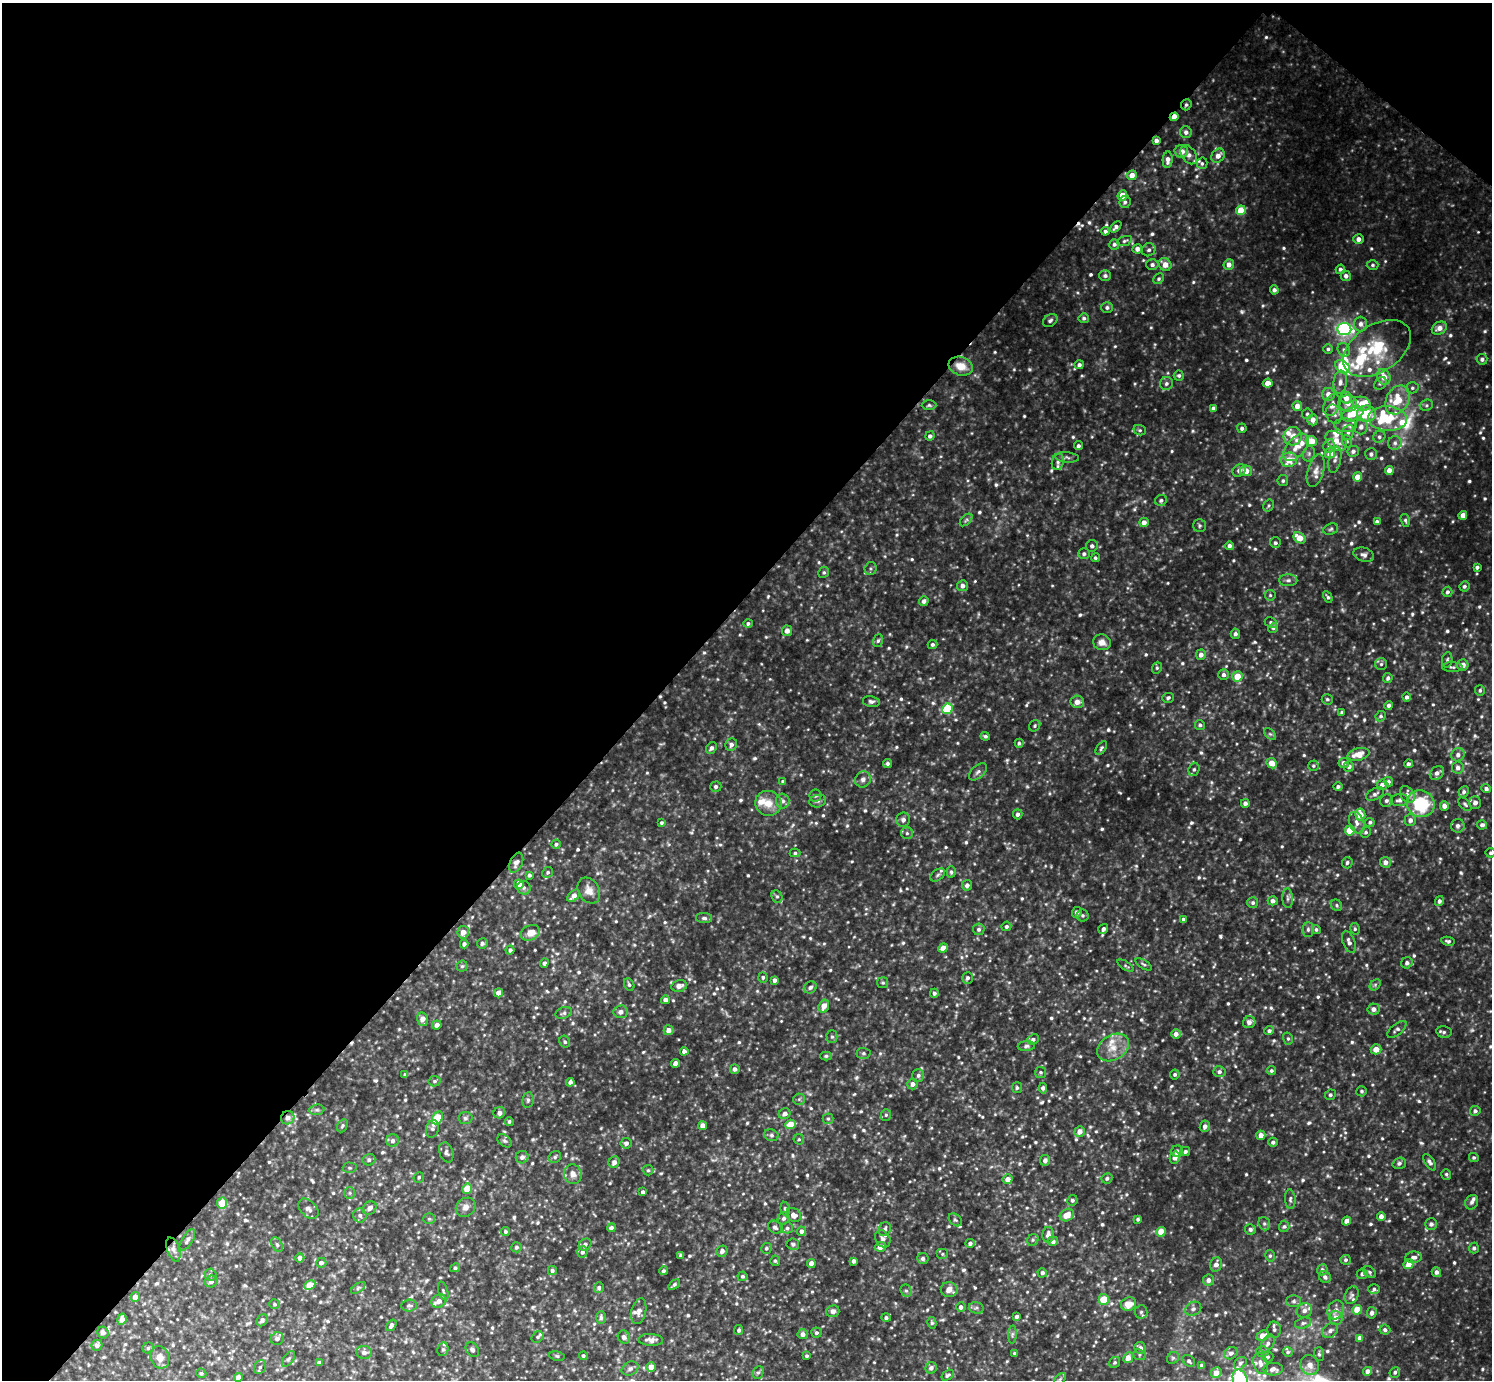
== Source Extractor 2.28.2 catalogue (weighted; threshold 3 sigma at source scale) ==
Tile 2 of 4 x 4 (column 2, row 1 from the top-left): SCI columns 1497-2986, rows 4439-5816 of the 5969 x 5973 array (HDU 1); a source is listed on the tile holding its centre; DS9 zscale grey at full resolution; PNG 1494 x 1382 px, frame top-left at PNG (2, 3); each listed source drawn as its Kron ellipse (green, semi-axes under 4 px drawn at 4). Shown black and unused: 45% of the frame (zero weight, under 3 of 5 exposures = <1% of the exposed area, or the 3 px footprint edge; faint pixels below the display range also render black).
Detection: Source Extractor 2.28.2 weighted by HDU 2 'WHT'; one run over the whole footprint, this tile lists its part. Background 0.0851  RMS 0.012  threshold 0.052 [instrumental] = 3 sigma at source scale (4.5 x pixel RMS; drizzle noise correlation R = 1.50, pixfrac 1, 0.05/0.05 arcsec/px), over >= 5 px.
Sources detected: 948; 2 too faint to see at this stretch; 3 cosmic-ray / hot-pixel residue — neither listed nor drawn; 37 inside a brighter listed object's ellipse — not listed separately; of the other 906, all 500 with FLUX_AUTO >= 2.02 (the completeness limit of this list) listed and drawn (406 fainter detections not listed), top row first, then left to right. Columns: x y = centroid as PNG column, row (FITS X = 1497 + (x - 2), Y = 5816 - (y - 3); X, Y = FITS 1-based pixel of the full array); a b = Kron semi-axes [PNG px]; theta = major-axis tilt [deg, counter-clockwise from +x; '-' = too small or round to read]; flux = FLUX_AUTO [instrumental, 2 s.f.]
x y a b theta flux
1186 105 6 5 - 2.5
1174 117 4 3 - 12
1186 132 6 6 - 4.2
1156 141 4 4 - 4.4
1181 151 7 6 - 9.6
1189 155 10 7 -54 6.1
1218 156 8 6 51 8.1
1168 160 8 5 86 6.1
1202 163 6 5 - 2.2
1132 175 5 5 - 9.3
1122 195 5 5 - 17
1125 202 6 5 - 2.9
1241 210 5 4 - 25
1116 227 7 4 44 3.9
1105 231 4 4 - 3
1359 239 5 5 - 5.9
1125 241 8 4 18 2.3
1114 244 5 5 - 3
1137 249 5 4 - 6.3
1149 250 7 6 - 3.3
1165 264 7 6 - 9.1
1152 265 6 5 - 3.6
1229 265 5 5 - 7
1373 265 6 4 2 2.2
1340 269 5 4 - 2.8
1105 276 6 5 - 3.2
1346 276 5 5 - 4.4
1158 279 5 5 - 2.4
1274 290 4 4 - 3.7
1107 307 6 5 - 3.3
1084 318 5 5 - 2.6
1050 320 8 5 37 2.8
1361 324 7 6 - 5.1
1439 328 8 6 28 7.9
1344 329 7 6 - 210
1377 348 37 23 33 69
1328 349 5 5 - 2.3
1344 350 7 5 -60 3.1
1482 359 5 5 - 3.1
1079 365 4 4 - 3.5
961 366 12 9 -19 17
1342 367 8 6 -36 56
1179 376 5 5 - 2.6
1384 377 8 6 -67 14
1340 382 11 7 82 6.4
1166 383 6 6 - 3.5
1268 383 5 4 - 10
1380 383 7 5 43 2.9
1412 388 6 5 - 2.7
1328 394 6 6 - 9
1346 398 6 5 - 8.4
1397 400 15 11 62 33
1348 404 9 8 - 7
1362 404 9 6 -17 13
929 405 7 4 0 2.3
1332 405 11 7 65 8.5
1426 405 7 5 21 2.4
1297 406 5 5 - 10
1213 408 4 4 - 5.2
1307 414 5 5 - 2.4
1334 414 10 8 -62 5.6
1353 414 11 6 22 23
1367 414 9 8 - 35
1387 419 19 12 -3 46
1313 420 6 5 - 7.7
1345 425 11 6 -3 6.5
1361 427 7 7 - 5.3
1242 428 5 5 - 3
1140 430 6 5 - 2.2
1348 433 8 5 62 3.8
930 436 5 4 - 3.6
1293 436 9 9 - 10
1379 437 6 5 - 2.8
1311 441 6 5 - 22
1336 441 12 8 -40 15
1347 441 6 5 - 2.2
1395 443 7 6 - 3.8
1078 446 4 4 - 2.6
1329 446 7 5 68 3.3
1296 447 16 9 48 14
1353 451 6 5 - 3.9
1330 453 5 5 - 17
1309 454 8 6 71 2.9
1371 454 6 6 - 3.6
1067 457 12 5 -5 3.6
1289 460 8 7 - 16
1335 460 13 6 78 5.3
1058 462 8 6 75 3.6
1239 470 7 5 43 4.4
1389 470 4 4 - 8
1246 471 5 5 - 11
1316 471 16 8 74 8.6
1358 477 4 4 - 14
1283 481 5 5 - 2.5
1161 500 6 5 - 2.7
1269 506 6 5 - 2.1
1463 515 4 4 - 9.8
966 520 7 4 45 2.4
1405 520 7 4 -74 2.2
1144 522 5 4 - 6.6
1377 522 4 4 - 4
1200 526 6 6 - 2.4
1331 529 8 5 19 2.4
1299 538 6 5 - 19
1275 543 5 5 - 2.5
1092 546 6 6 - 3.2
1229 546 4 4 - 4.4
1084 554 6 5 - 3.4
1364 555 10 7 -17 4.5
1095 558 4 4 - 2.2
1477 567 4 3 - 3
871 569 6 6 - 2.4
824 572 5 5 - 2.1
1288 580 9 6 0 3.7
962 586 5 5 - 5.7
1464 586 5 5 - 3.1
1447 592 5 5 - 2.9
1270 595 5 5 - 2.1
1328 597 6 4 -61 2.4
924 601 5 4 - 4.1
1271 623 6 5 - 3
748 624 4 4 - 2.7
1273 628 5 4 - 2.4
787 631 5 5 - 6.6
1235 634 5 4 - 3.6
878 641 6 5 - 2.4
1102 642 9 7 -21 7.8
932 644 5 4 - 2.5
1201 655 5 5 - 6
1447 660 8 5 81 2.6
1381 664 6 6 - 2.6
1463 665 6 5 - 7.3
1452 667 10 5 -1 2.8
1157 668 6 5 - 2.1
1224 675 5 5 - 3.9
1237 676 5 5 - 20
1388 678 5 4 - 3
1480 690 5 5 - 2.4
1407 697 4 4 - 3
1168 698 6 5 - 2.2
1327 699 6 5 - 2.2
871 701 8 5 -12 3.4
1077 702 6 6 - 6.8
1389 705 4 4 - 3.3
948 709 5 5 - 44
1342 712 4 3 - 2.7
1381 716 5 4 - 2.3
1200 725 5 5 - 2.7
1035 726 6 5 - 2.1
1270 734 7 4 -44 2.2
985 736 4 3 - 2.2
1019 743 4 4 - 2.4
731 745 6 6 - 4.3
711 748 6 4 50 3.6
1101 748 8 4 55 2.3
1358 754 11 6 13 16
1458 755 7 6 - 5.4
888 763 4 4 - 2.8
1272 763 5 5 - 16
1344 763 5 5 - 4.8
1408 764 4 4 - 3.9
1313 766 5 5 - 2.1
1349 766 5 5 - 5
1458 768 6 6 - 4.9
1194 769 7 5 72 2.8
978 772 11 6 42 4
1437 773 8 6 42 5.5
863 779 8 7 - 5.5
783 781 4 4 - 2.3
1388 782 5 4 - 2.7
1382 785 5 5 - 4.9
716 787 5 5 - 3.4
1338 787 4 4 - 3.1
1486 789 5 4 - 3.4
1464 792 5 5 - 3.3
1375 794 9 5 28 3.7
1407 794 9 6 -58 4.6
815 795 6 6 - 2.7
1400 800 9 6 9 4.7
783 801 7 6 - 4.5
818 801 8 6 15 2.9
1386 801 6 6 - 3.2
768 803 13 12 - 16
1245 803 4 4 - 4.1
1475 803 6 6 - 5.8
1421 804 14 13 - 67
1465 804 8 5 -49 2.4
1444 806 4 4 - 5.6
1018 814 5 5 - 4
1360 815 6 5 - 16
903 820 7 7 - 4.8
1410 820 6 5 - 5.3
1370 822 5 4 - 2.4
661 823 4 3 - 2
1357 823 11 7 -69 6
1482 825 5 4 - 3.5
1458 826 7 6 - 3.9
1350 830 5 4 - 23
1366 832 5 5 - 2.3
907 833 6 6 - 2.8
556 844 5 4 - 2.3
795 853 5 4 - 2.3
1491 853 5 5 - 2.4
1385 862 5 5 - 6.1
516 863 10 6 65 5.3
1347 863 6 5 - 2.5
548 872 6 5 - 2.3
951 872 6 4 -87 2.4
529 875 4 3 - 2.9
938 875 8 5 37 2.8
519 884 5 5 - 11
967 885 5 5 - 4.5
524 888 7 6 - 3.3
589 891 14 10 -59 11
574 896 7 5 45 8
777 896 6 5 - 2.8
1288 898 10 5 -86 3.4
1273 901 5 4 - 4.9
1439 901 5 4 - 3.6
1253 903 5 5 - 2.9
1337 905 6 5 - 2.2
1077 912 5 5 - 4.2
1083 915 6 6 - 2.5
704 918 8 5 -1 3.4
1183 919 3 3 - 2.8
1006 926 5 4 - 2.6
979 929 6 5 - 3.3
1103 929 5 4 - 4.1
1308 929 7 5 90 2.8
1316 929 4 4 - 2
1355 929 6 4 -77 2.2
463 932 6 6 - 8.5
530 933 10 7 22 12
1448 941 7 4 -10 2.9
1349 942 12 6 -70 6.1
482 943 5 5 - 3.4
464 944 4 4 - 3.6
943 948 5 4 - 12
510 950 4 4 - 3.3
544 963 4 4 - 2.7
1407 963 6 5 - 4.1
1144 964 9 4 -31 2.3
462 966 5 5 - 2.2
1126 966 9 4 -32 2
763 977 5 4 - 2.5
967 978 6 5 - 3
775 980 4 4 - 4.1
883 983 5 5 - 2.1
629 985 7 5 -63 2.5
1375 985 6 5 - 2.3
679 986 8 5 14 6.5
810 987 7 5 33 3.8
498 993 4 4 - 8.5
934 993 4 4 - 3.3
665 1000 4 4 - 6
824 1006 6 5 - 12
1374 1009 6 5 - 6.2
621 1012 7 6 - 6
564 1013 8 5 20 2.9
423 1019 7 5 -77 7.7
1249 1022 6 6 - 5.3
437 1025 5 4 - 5.3
1397 1029 11 5 40 3.6
669 1030 5 5 - 7.8
1269 1031 5 4 - 3
1444 1032 7 5 -12 2.9
1176 1034 5 5 - 5.5
832 1037 6 5 - 2.3
1033 1039 6 5 - 3.6
1288 1039 6 5 - 2.4
565 1042 6 5 - 2.3
1026 1046 9 5 6 2.6
1113 1048 17 12 31 17
1376 1049 5 5 - 11
684 1051 4 4 - 5.3
863 1053 7 5 -1 2.4
826 1056 6 4 1 2.1
675 1063 4 4 - 7.1
735 1069 5 5 - 4
1271 1071 5 4 - 2.2
1041 1072 5 5 - 2.2
1219 1072 6 5 - 3.8
1175 1074 5 5 - 2.5
405 1075 4 3 - 2
918 1075 6 6 - 3.4
434 1081 6 5 - 2.5
570 1082 4 4 - 4.1
913 1084 5 5 - 5.5
1017 1088 5 5 - 2.4
1043 1088 5 4 - 4.4
1362 1091 5 5 - 2.2
1330 1095 5 5 - 2.5
799 1099 6 5 - 2.3
528 1100 8 5 81 2.7
317 1110 7 5 6 2.8
1475 1111 5 5 - 3.4
499 1113 6 5 - 5.4
785 1114 6 5 - 5.6
886 1115 6 5 - 2.2
288 1118 7 6 - 6.1
437 1118 7 5 57 35
465 1118 7 6 - 2.9
828 1119 5 5 - 2.1
509 1121 4 4 - 2.2
791 1124 5 4 - 22
342 1126 7 5 62 2.2
703 1126 4 4 - 10
1205 1126 6 5 - 5.4
432 1129 9 6 74 3.2
1080 1132 5 5 - 9.4
771 1135 7 5 -16 2.8
1261 1135 5 4 - 8.7
799 1139 5 5 - 2.1
393 1141 6 6 - 4.1
504 1141 8 5 -40 2.3
1273 1142 5 4 - 3.1
626 1143 5 5 - 4.2
1177 1151 6 6 - 4.7
1185 1151 5 4 - 2.9
446 1152 10 7 -72 4
522 1157 6 6 - 5
555 1157 6 5 - 2.6
1175 1158 6 5 - 7
1474 1158 5 4 - 2.3
369 1160 6 5 - 3.4
1045 1160 5 5 - 4.6
614 1162 6 5 - 4.3
1430 1162 9 4 -56 3.6
1399 1163 7 5 19 3.3
350 1168 7 5 -1 2.1
648 1170 5 5 - 2
573 1174 10 8 -77 8.3
1446 1174 5 5 - 2
419 1177 5 5 - 2.3
1107 1178 5 5 - 2.8
1008 1179 5 5 - 8.5
467 1189 5 5 - 18
643 1192 4 3 - 3.1
350 1193 6 5 - 2.3
1290 1199 10 5 -86 3
1072 1200 5 5 - 3
1472 1202 7 6 - 3.7
222 1203 5 5 - 25
466 1207 10 8 40 7
370 1208 7 6 - 6
308 1209 12 7 -47 5.8
785 1209 7 4 -80 2.4
360 1215 7 6 - 4
794 1215 8 6 -34 6.5
1067 1215 7 6 - 14
1381 1216 4 4 - 7.1
784 1218 6 5 - 3.5
429 1219 6 5 - 2.1
1138 1219 4 3 - 2.4
955 1220 7 5 -43 2.3
1346 1221 5 4 - 6.6
1264 1224 7 5 -70 2.7
1431 1224 6 6 - 4
1284 1226 6 5 - 2.2
775 1227 7 6 - 3.2
611 1228 4 4 - 4.3
787 1228 5 5 - 2.6
885 1229 7 6 - 3.7
1250 1229 5 5 - 3.1
801 1231 4 4 - 4.4
505 1232 4 4 - 2.2
1161 1232 5 4 - 20
1048 1235 8 6 89 7.5
883 1239 9 7 -58 5
187 1240 12 5 58 4.6
1033 1240 6 5 - 2.4
1053 1241 5 5 - 4.8
970 1243 5 4 - 4
585 1244 7 5 41 3.4
793 1244 6 5 - 2.3
277 1245 8 5 -62 2.7
517 1247 5 5 - 2.5
880 1247 5 5 - 10
766 1248 5 5 - 2.4
1474 1248 5 5 - 3.3
173 1249 12 6 -70 5.4
722 1251 6 5 - 4.5
582 1252 6 5 - 3.5
942 1254 6 5 - 2.3
681 1255 4 3 - 2.9
1270 1256 6 4 -76 2.4
1414 1257 8 5 6 4.4
300 1258 4 4 - 4.4
923 1259 5 5 - 3.8
1346 1260 5 5 - 2.6
775 1261 5 5 - 2.4
854 1261 4 4 - 3.6
321 1263 5 5 - 4.5
811 1263 4 4 - 7.6
1216 1264 7 6 - 5.5
1409 1264 5 5 - 12
455 1268 5 4 - 2.2
552 1270 4 4 - 2.6
1322 1270 5 5 - 3.8
663 1271 4 4 - 2.5
1370 1272 7 5 -42 2.4
1436 1272 5 4 - 4.6
1042 1273 5 4 - 3.2
1362 1274 5 5 - 3.4
211 1275 6 6 - 2.6
742 1276 5 5 - 2.3
1325 1277 6 5 - 3.2
1209 1280 5 5 - 5.4
211 1281 6 6 - 5.2
310 1285 6 4 26 19
674 1285 6 4 38 2.6
358 1288 8 4 36 2.1
599 1288 5 5 - 3.4
1374 1289 5 5 - 2.3
949 1290 8 7 - 9.4
443 1291 9 4 -73 2.7
906 1291 6 5 - 2.6
1352 1295 9 6 64 3.4
135 1297 5 4 - 8.2
1104 1299 5 5 - 27
439 1301 8 6 30 7.5
1294 1301 7 6 - 2.9
275 1304 5 5 - 2.1
1128 1304 8 6 21 13
409 1306 7 6 - 2.7
961 1307 5 4 - 4.3
976 1308 7 5 -17 2.8
1193 1309 8 6 25 3.5
1304 1310 8 7 - 5.3
1336 1310 10 8 61 7.2
1357 1310 5 4 - 23
639 1311 13 7 76 6
833 1311 6 5 - 4.7
1141 1312 6 6 - 2.5
1372 1313 6 4 83 3.5
1017 1316 4 4 - 3.3
601 1317 7 4 90 2.7
886 1317 5 4 - 2.5
1336 1318 7 6 - 8.4
122 1319 5 4 - 7.4
262 1320 6 5 - 3.1
932 1323 6 4 -76 2.1
1303 1323 8 5 14 3.6
391 1325 6 4 54 4
739 1330 5 4 - 2.5
1274 1330 8 6 -88 3.2
1385 1330 5 5 - 2.8
1330 1331 8 6 36 4.5
103 1333 6 5 - 4.3
816 1333 5 5 - 2.5
803 1334 5 5 - 5.6
1012 1334 9 4 89 3
1263 1336 6 5 - 13
538 1337 6 5 - 2.2
624 1337 7 6 - 3.9
1360 1338 4 4 - 8.1
277 1339 7 6 - 4.2
651 1340 12 6 -2 6.9
1268 1343 9 6 61 4.8
97 1345 5 5 - 4.3
148 1348 5 5 - 2.5
1140 1348 6 5 - 5
443 1349 7 5 75 2.4
472 1350 8 6 -55 3.8
364 1352 7 6 - 4.9
1262 1352 6 5 - 4.4
1288 1352 5 5 - 2.4
1015 1353 3 3 - 2.3
1231 1353 7 6 - 4.4
1319 1354 7 5 -87 2.3
1139 1355 6 5 - 2.2
557 1356 7 5 -11 2.3
583 1356 4 4 - 2.2
807 1356 3 3 - 2.2
160 1357 11 9 -69 10
1268 1357 6 5 - 2.4
1128 1358 5 5 - 10
1173 1358 6 5 - 2.3
288 1359 9 5 54 2.6
1189 1361 7 5 -42 2.7
1115 1362 6 5 - 2.3
319 1363 4 4 - 4.9
1240 1363 7 5 45 3
1260 1363 11 7 -75 6.7
1310 1365 10 9 - 9.4
1202 1366 4 4 - 5.3
260 1367 7 5 61 2.8
651 1367 5 5 - 14
931 1368 6 5 - 4.2
630 1369 9 6 26 3.9
1273 1369 10 6 3 6.2
1368 1371 4 4 - 7.1
758 1372 6 5 - 2.2
1395 1372 5 5 - 2.8
201 1373 5 4 - 2.3
1216 1373 5 5 - 11
948 1375 7 4 34 2.6
238 1378 4 4 - 9.7
1060 1379 7 4 45 2.3
1240 1380 10 7 -69 140
Overlapping masked pixels (flux is a lower limit): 4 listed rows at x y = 1186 105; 1174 117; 516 863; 288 1118
Isophote crosses this tile's border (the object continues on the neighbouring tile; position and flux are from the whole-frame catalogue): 2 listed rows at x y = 1491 853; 1240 1380